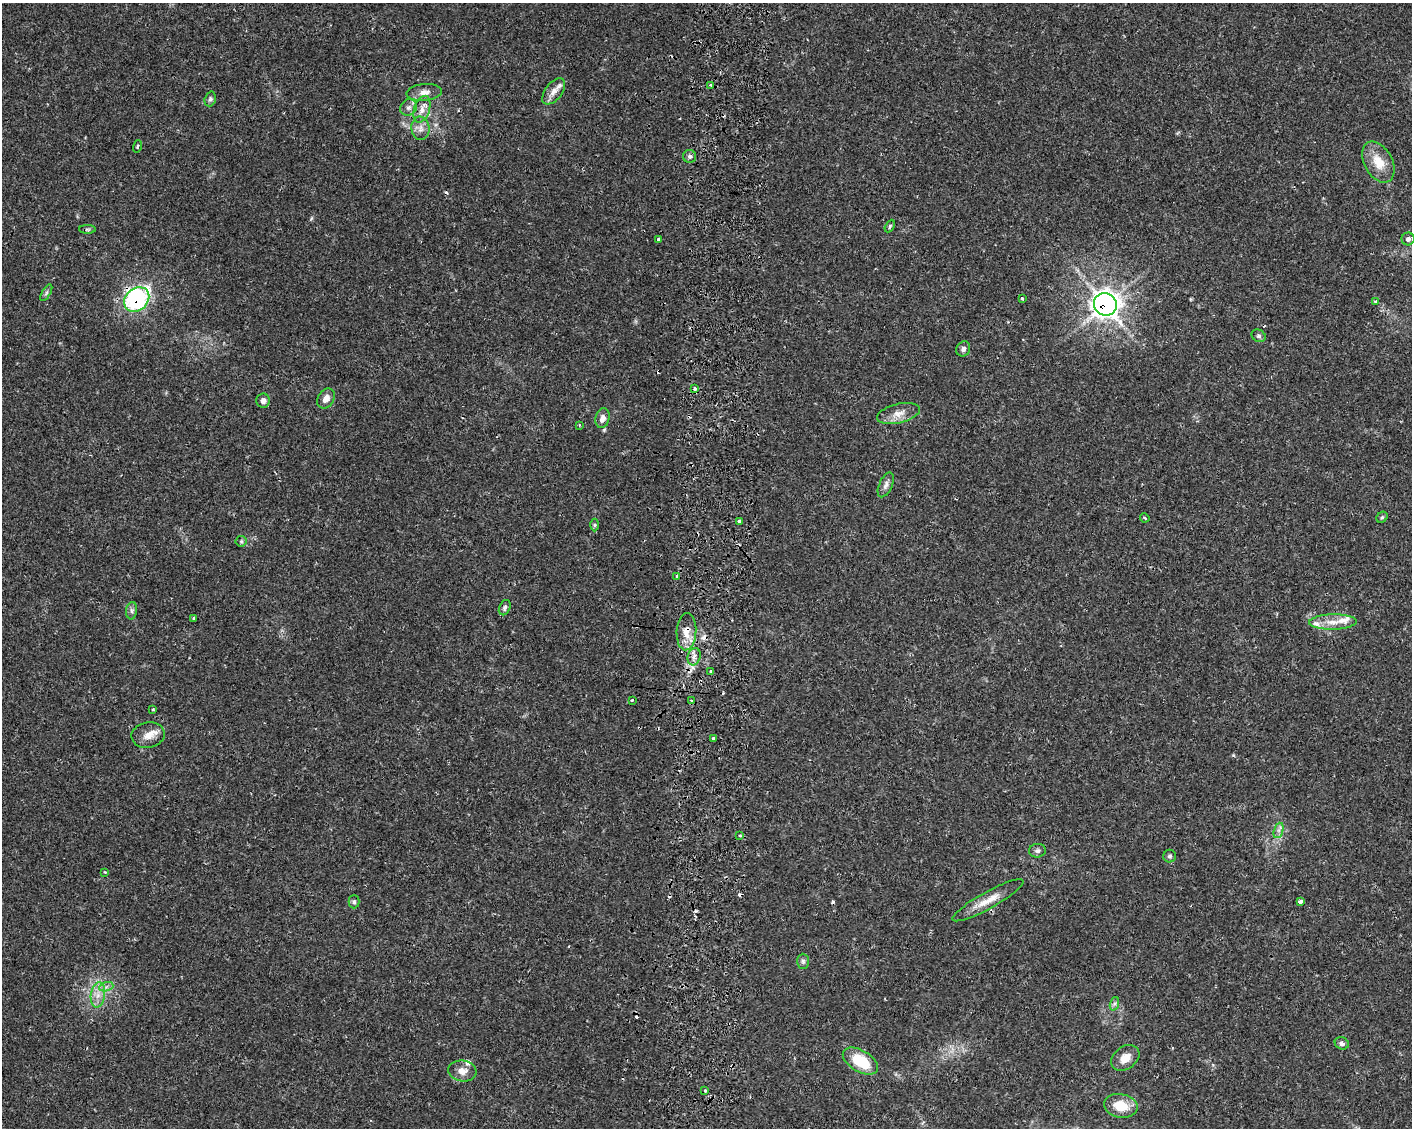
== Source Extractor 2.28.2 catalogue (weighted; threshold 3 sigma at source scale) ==
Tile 5 of 3 x 4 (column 2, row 2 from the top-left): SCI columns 1746-3155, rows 2310-3435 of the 4845 x 4632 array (HDU 1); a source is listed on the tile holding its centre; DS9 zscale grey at full resolution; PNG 1414 x 1130 px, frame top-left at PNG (2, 3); each listed source drawn as its Kron ellipse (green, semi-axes under 4 px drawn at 4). Shown black and unused: <1% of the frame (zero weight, under 2 of 3 exposures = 5% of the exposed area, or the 3 px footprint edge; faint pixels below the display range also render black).
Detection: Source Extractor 2.28.2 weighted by HDU 2 'WHT'; one run over the whole footprint, this tile lists its part. Background 0.013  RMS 0.0027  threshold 0.0122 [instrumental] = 3 sigma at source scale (4.5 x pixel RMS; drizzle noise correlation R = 1.50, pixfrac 1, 0.0396/0.0396 arcsec/px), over >= 5 px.
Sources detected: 81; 12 cosmic-ray / hot-pixel residue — neither listed nor drawn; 5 inside a brighter listed object's ellipse — not listed separately; the other 64 listed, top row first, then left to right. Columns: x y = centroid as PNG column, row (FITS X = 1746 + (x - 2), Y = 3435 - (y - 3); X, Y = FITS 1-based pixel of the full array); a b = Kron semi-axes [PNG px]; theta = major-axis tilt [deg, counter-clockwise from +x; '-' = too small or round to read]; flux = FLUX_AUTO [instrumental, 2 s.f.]
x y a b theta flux
711 85 3 3 - 0.39
554 91 15 8 52 2
424 92 18 8 6 2.2
210 99 7 5 72 0.64
409 107 9 7 43 1.2
422 109 14 8 72 2.2
420 128 12 9 -82 1.8
138 146 6 4 72 0.48
690 156 6 6 - 0.75
1378 162 22 14 -61 5.3
890 226 7 4 61 0.45
87 229 8 4 -1 0.5
658 239 3 3 - 0.88
1408 239 6 6 - 0.76
46 293 9 4 60 0.54
1022 298 3 3 - 0.46
137 299 14 11 44 40
1375 301 4 3 - 0.33
1105 304 11 11 - 210
1259 336 7 6 - 0.63
963 349 8 6 59 0.82
694 389 4 3 - 1
326 399 11 7 57 2.1
263 401 7 7 - 1
898 414 22 9 13 2.9
603 418 10 7 75 1.5
579 425 4 3 - 0.24
886 485 13 6 66 1.2
1382 517 6 5 - 0.46
1145 518 5 3 - 0.45
739 521 3 3 - 2.1
595 525 6 4 90 0.42
241 541 5 5 - 0.42
677 576 3 3 - 0.83
505 608 8 5 65 0.73
132 611 9 5 84 0.74
194 618 3 3 - 0.51
1333 622 24 7 1 3.5
686 632 19 10 87 3.6
694 657 9 6 75 1.2
711 671 3 3 - 0.96
632 700 3 3 - 0.5
691 700 3 3 - 0.49
153 709 3 2 - 0.26
148 735 17 13 9 2.8
713 738 3 3 - 0.36
1278 830 8 4 71 0.88
740 835 3 2 - 0.41
1037 851 8 6 8 0.85
1170 856 6 6 - 0.6
105 872 2 2 - 0.18
988 900 40 8 29 4.4
1300 901 4 3 - 2
354 902 6 5 - 0.53
803 961 7 6 - 0.67
106 987 7 4 19 0.78
98 995 12 7 81 2.4
1114 1004 7 4 71 0.58
1342 1043 7 6 - 0.83
1125 1058 15 11 39 3.2
860 1061 19 10 -30 11
462 1071 14 10 -8 2.6
705 1090 3 2 - 0.37
1121 1106 17 12 -10 6
Overlapping masked pixels (flux is a lower limit): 3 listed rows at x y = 137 299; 1105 304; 686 632